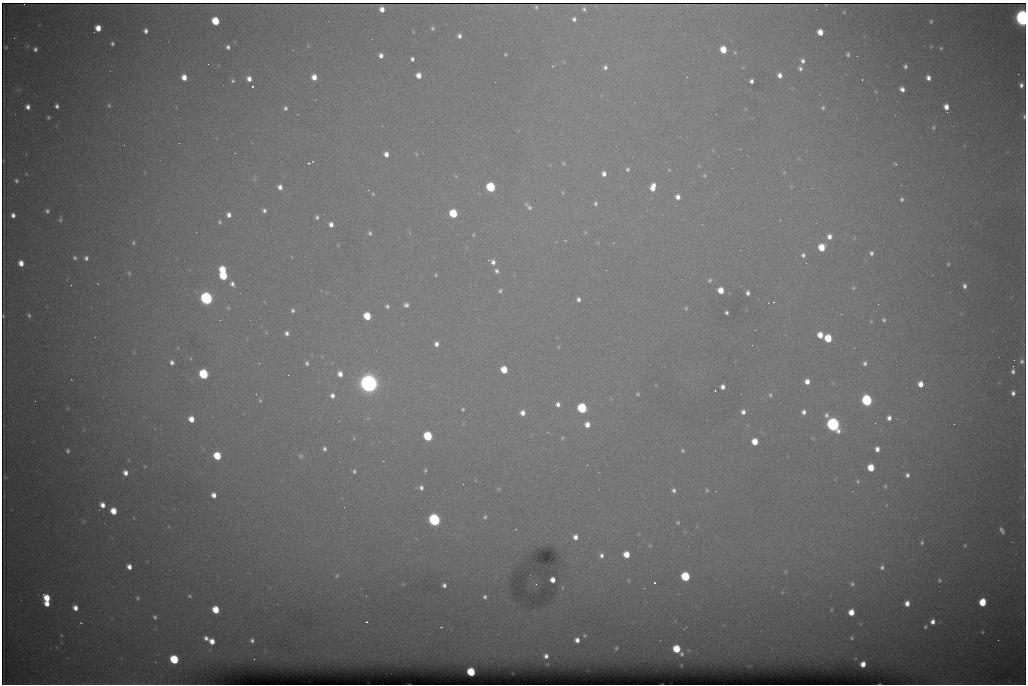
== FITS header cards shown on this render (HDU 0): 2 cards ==
NAXIS1  =                 1024 /fastest changing axis
NAXIS2  =                  682 /next to fastest changing axis

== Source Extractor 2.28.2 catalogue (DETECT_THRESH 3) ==
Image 1024 x 682 px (HDU 0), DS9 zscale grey, 1 PNG px = 1 image px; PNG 1028 x 686 px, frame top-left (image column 1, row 682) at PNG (2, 3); no overlay
Background 6570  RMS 54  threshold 163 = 3 sigma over >= 5 px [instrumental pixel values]
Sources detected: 272; all 272 listed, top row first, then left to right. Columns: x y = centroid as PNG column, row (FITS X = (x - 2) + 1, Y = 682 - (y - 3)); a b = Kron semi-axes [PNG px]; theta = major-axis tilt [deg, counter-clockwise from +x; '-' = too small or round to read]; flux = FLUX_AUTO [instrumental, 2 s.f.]
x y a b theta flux
24 4 2 2 - 3.7e+03
536 7 4 3 - 4.2e+03
382 9 5 4 - 2.9e+04
584 9 4 4 - 8.2e+03
844 12 4 3 - 3.3e+03
1022 18 9 6 -81 1.8e+06
574 19 4 4 - 1.2e+04
215 21 6 5 - 1.3e+05
931 21 4 4 - 6.4e+03
98 28 6 5 - 5.1e+04
432 28 4 4 - 6.9e+03
146 31 5 4 - 1.5e+04
820 32 5 5 - 4.7e+04
459 36 5 4 - 1.3e+04
112 44 4 4 - 8.7e+03
308 46 6 3 73 3.7e+03
6 47 4 3 - 4.7e+03
228 47 4 4 - 1.2e+04
931 47 4 4 - 3.6e+03
941 48 5 4 - 5.6e+03
35 49 5 4 - 1.2e+04
723 50 6 5 - 7.4e+04
735 52 5 4 - 5.1e+03
848 54 5 4 - 8.1e+03
381 55 5 5 - 1.9e+04
505 55 3 3 - 4.3e+03
857 56 2 2 - 1.4e+03
412 59 4 4 - 1.1e+04
803 61 6 5 - 1.4e+04
208 64 3 2 - 2.7e+03
552 66 4 3 - 2.7e+03
905 66 4 4 - 9.6e+03
605 67 6 5 - 1.2e+04
800 68 6 5 - 1.1e+04
1018 74 2 2 - 1.4e+04
418 75 5 5 - 3.3e+04
780 75 6 5 - 2.1e+04
184 77 5 5 - 4.0e+04
314 77 5 5 - 3.9e+04
928 78 5 4 - 2.2e+04
249 79 6 5 - 2.6e+04
862 79 3 2 - 4.7e+03
233 81 5 4 - 6.9e+03
751 81 4 4 - 1.3e+04
1021 85 5 4 - 1.5e+04
252 86 3 3 - 8.6e+04
902 89 5 5 - 2.0e+04
109 105 7 5 -86 7.2e+03
57 106 5 4 - 1.3e+04
28 107 5 4 - 2.0e+04
946 107 6 5 - 3.2e+04
285 108 5 4 - 9.8e+03
823 108 5 4 - 7.0e+03
947 112 2 2 - 3.4e+03
297 114 2 2 - 2.6e+03
1024 116 5 3 - 6.5e+03
48 117 3 3 - 6.2e+03
382 126 2 2 - 1.7e+03
933 127 5 5 - 5.8e+03
179 143 2 2 - 3.8e+03
124 145 2 2 - 1.8e+03
740 149 3 2 - 3.4e+03
386 154 5 4 - 2.3e+04
416 154 5 4 - 3.8e+03
313 161 2 2 - 2.2e+03
309 163 3 2 - 4.1e+03
563 163 6 4 -26 5.3e+03
895 164 5 4 - 4.5e+03
627 169 6 6 - 9.3e+03
669 170 5 4 - 4.0e+03
784 173 5 3 - 3.5e+03
604 174 6 5 - 2.2e+04
704 175 6 5 - 5.9e+03
456 176 5 4 - 3.9e+03
16 181 6 5 - 9.8e+03
901 185 2 2 - 1.6e+03
280 187 6 5 - 1.9e+04
491 187 6 5 - 3.0e+05
653 187 8 6 74 4.4e+04
812 188 3 2 - 3.7e+03
368 190 2 2 - 8.8e+03
563 192 7 4 85 5.5e+03
373 194 4 4 - 4.4e+03
678 197 6 5 - 2.2e+04
902 199 5 4 - 7.9e+03
595 203 6 5 - 9.5e+03
526 204 6 5 - 7.1e+03
529 207 8 7 - 1.3e+04
264 210 5 4 - 1.0e+04
47 211 5 5 - 9.8e+03
453 213 6 5 - 1.7e+05
13 215 5 4 - 1.8e+04
229 215 5 4 - 1.9e+04
317 217 5 4 - 9.0e+03
60 219 7 4 79 7.6e+03
780 220 3 3 - 3.0e+03
220 222 5 4 - 6.2e+03
331 224 5 4 - 2.0e+04
370 233 6 5 - 8.7e+03
473 235 5 3 - 3.9e+03
829 237 6 6 - 2.4e+04
565 240 4 3 - 2.7e+03
133 243 6 5 - 7.4e+03
338 245 4 4 - 2.9e+03
822 247 6 5 - 8.4e+04
871 253 6 5 - 1.1e+04
803 255 7 6 - 1.3e+04
75 258 5 5 - 8.1e+03
86 258 6 5 - 1.3e+04
488 260 2 2 - 2.3e+03
493 262 7 6 - 1.9e+04
21 263 5 5 - 3.6e+04
948 264 3 3 - 4.7e+03
223 270 6 5 - 1.0e+05
496 271 6 5 - 1.2e+04
129 273 5 4 - 5.5e+03
436 275 4 3 - 4.5e+03
223 276 6 5 - 1.8e+05
710 280 5 4 - 6.9e+03
232 284 8 5 -59 1.6e+04
71 285 3 2 - 7.0e+03
964 286 5 4 - 1.3e+04
853 288 6 4 74 5.1e+03
721 290 6 5 - 5.4e+04
500 291 6 5 - 8.6e+03
748 293 5 4 - 1.4e+04
206 298 7 6 - 9.9e+05
578 299 4 4 - 1.2e+04
774 302 3 3 - 3.0e+03
406 305 6 6 - 1.4e+04
387 306 5 4 - 8.8e+03
228 308 5 4 - 4.5e+03
686 308 5 4 - 5.5e+03
293 310 5 5 - 9.4e+03
727 313 4 3 - 8.1e+03
841 314 3 2 - 2.7e+03
29 315 6 5 - 7.9e+03
3 316 3 2 - 3.7e+03
367 316 6 5 - 1.2e+05
884 320 5 4 - 7.4e+03
871 321 4 4 - 3.2e+03
755 330 2 2 - 1.6e+03
287 333 5 5 - 1.4e+04
820 335 6 5 - 4.6e+04
828 338 6 5 - 1.2e+05
436 344 5 5 - 1.9e+04
752 345 2 2 - 4.1e+03
558 347 6 3 -90 3.6e+03
1014 360 2 2 - 2.3e+03
1022 361 6 5 - 1.1e+04
172 362 5 4 - 1.3e+04
259 363 2 2 - 2.2e+03
307 363 5 4 - 9.6e+03
865 363 6 5 - 1.1e+04
1013 366 2 2 - 2.1e+04
504 370 6 5 - 8.1e+04
1013 371 5 4 - 1.2e+04
203 374 6 5 - 3.4e+05
340 374 7 6 - 3.2e+04
288 375 2 2 - 1.6e+03
807 381 6 5 - 3.0e+04
369 383 10 9 - 2.5e+06
920 384 6 5 - 3.6e+04
723 387 5 4 - 1.9e+04
715 390 3 2 - 4.2e+03
1013 393 5 4 - 1.5e+04
256 394 2 2 - 1.9e+03
638 394 5 4 - 5.3e+03
332 395 7 6 - 1.9e+04
770 395 7 6 - 8.9e+03
867 400 6 6 - 5.1e+05
35 401 2 2 - 1.6e+03
260 401 5 4 - 4.8e+03
558 404 5 5 - 1.6e+04
582 408 6 5 - 3.4e+05
463 409 3 3 - 5.5e+03
743 412 6 5 - 1.8e+04
804 412 6 6 - 1.8e+04
523 413 5 5 - 2.5e+04
368 418 6 4 19 5.2e+03
889 418 6 5 - 1.9e+04
191 419 5 5 - 4.5e+04
875 423 2 2 - 1.9e+03
587 424 6 5 - 3.3e+04
833 424 8 6 -59 1.1e+06
954 424 2 2 - 9.0e+03
428 436 6 5 - 2.8e+05
354 438 5 4 - 4.6e+03
562 438 6 5 - 5.4e+03
755 442 5 5 - 6.6e+04
324 449 6 5 - 1.0e+04
877 449 6 5 - 2.5e+04
68 451 5 4 - 7.9e+03
683 451 5 4 - 6.7e+03
217 456 6 5 - 1.3e+05
301 456 7 7 - 8.8e+03
587 465 2 2 - 3.7e+03
871 468 6 5 - 8.4e+04
425 470 3 3 - 5.2e+03
354 471 5 4 - 7.6e+03
125 473 5 5 - 2.5e+04
907 475 5 5 - 1.2e+04
5 477 4 3 - 2.9e+03
858 481 6 6 - 8.0e+03
885 486 6 5 - 6.0e+03
421 488 6 5 - 1.3e+04
498 489 5 4 - 4.3e+03
674 490 4 4 - 1.1e+04
707 490 5 4 - 5.2e+03
852 491 2 2 - 1.6e+03
214 495 5 5 - 2.6e+04
102 505 5 5 - 2.9e+04
344 507 2 2 - 3.7e+03
113 511 6 5 - 6.8e+04
485 517 5 4 - 6.9e+03
434 520 6 6 - 8.1e+05
678 522 4 4 - 5.3e+03
1002 530 8 4 -64 1.3e+04
575 537 5 5 - 2.4e+04
922 543 5 4 - 6.8e+03
650 545 5 5 - 4.3e+03
965 545 5 4 - 4.1e+03
626 554 5 5 - 6.3e+04
601 555 7 6 - 1.5e+04
129 567 5 4 - 2.6e+04
882 567 6 5 - 1.1e+04
785 572 5 4 - 3.7e+03
337 576 6 5 - 6.0e+03
685 576 6 5 - 2.5e+05
553 580 5 4 - 2.9e+04
628 580 5 3 - 3.9e+03
939 580 6 5 - 7.3e+03
654 583 3 3 - 9.6e+04
403 584 5 3 - 3.1e+03
852 584 6 5 - 7.9e+03
444 585 5 5 - 1.4e+04
782 592 4 4 - 2.9e+03
43 594 3 2 - 1.1e+04
190 596 5 4 - 5.5e+03
485 597 7 6 - 1.5e+04
47 598 6 5 - 8.2e+04
137 598 5 5 - 6.8e+03
982 602 6 5 - 1.3e+05
907 603 5 5 - 2.9e+04
47 604 5 4 - 3.8e+04
75 608 5 5 - 2.9e+04
216 610 6 5 - 9.2e+04
831 610 6 3 90 3.8e+03
851 612 5 5 - 5.3e+04
155 617 6 5 - 8.6e+03
933 621 6 6 - 2.4e+04
366 622 3 2 - 5.6e+03
81 623 3 3 - 3.2e+03
441 627 3 2 - 2.7e+03
925 627 6 4 49 7.2e+03
982 632 5 4 - 4.8e+03
61 635 4 3 - 3.3e+03
584 635 5 5 - 6.1e+03
206 638 5 4 - 1.5e+04
852 638 3 3 - 4.5e+03
252 640 4 4 - 9.4e+03
577 640 6 5 - 2.5e+04
212 641 5 5 - 3.8e+04
616 648 7 6 - 8.6e+03
677 649 6 5 - 1.3e+05
689 650 6 3 18 4.9e+03
682 654 6 5 - 1.0e+04
546 656 5 5 - 1.8e+04
174 659 6 5 - 2.4e+05
254 659 2 2 - 4.4e+03
863 664 5 4 - 3.5e+04
471 672 5 5 - 2.1e+05
At the frame edge (FLAGS 8, measured only in part): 4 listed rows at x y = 24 4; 1022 18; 1024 116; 3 316

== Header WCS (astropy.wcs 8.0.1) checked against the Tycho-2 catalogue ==
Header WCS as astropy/WCSLIB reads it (CRVAL/CRPIX/CD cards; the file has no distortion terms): RA---TAN/DEC--TAN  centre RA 07:06:07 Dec +31:10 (106.53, +31.16 deg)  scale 1.44 arcsec/px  FOV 24.5' x 16.3'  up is -93 deg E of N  parity flipped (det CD > 0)
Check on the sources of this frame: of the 60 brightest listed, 7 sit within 2.2 arcsec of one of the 15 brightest Tycho-2 stars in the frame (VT <= 12.35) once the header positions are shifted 0.55 arcsec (0.53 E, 0.13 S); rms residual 0.93 arcsec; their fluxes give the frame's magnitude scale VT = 25.62 - 2.5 log10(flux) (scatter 0.43 mag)
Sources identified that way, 7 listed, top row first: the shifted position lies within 2.2 arcsec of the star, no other Tycho-2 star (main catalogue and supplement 1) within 4.4 arcsec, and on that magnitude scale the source's flux lands within +1.5 / -3 mag of the star's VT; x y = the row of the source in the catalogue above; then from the Tycho-2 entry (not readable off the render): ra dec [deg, ICRS J2000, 3 dp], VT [Tycho-2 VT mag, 2 dp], TYC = Tycho-2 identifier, HIP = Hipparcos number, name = IAU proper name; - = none
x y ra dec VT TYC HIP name
491 187 106.458 +31.151 12.35 2438-728-1 - -
369 383 106.552 +31.106 9.20 2438-180-1 - -
867 400 106.550 +31.305 11.61 2438-184-1 - -
582 408 106.559 +31.192 11.79 2438-1039-1 - -
833 424 106.562 +31.292 10.01 2438-106-1 - -
434 520 106.614 +31.135 11.36 2438-550-1 - -
471 672 106.684 +31.152 11.76 2438-931-1 - -